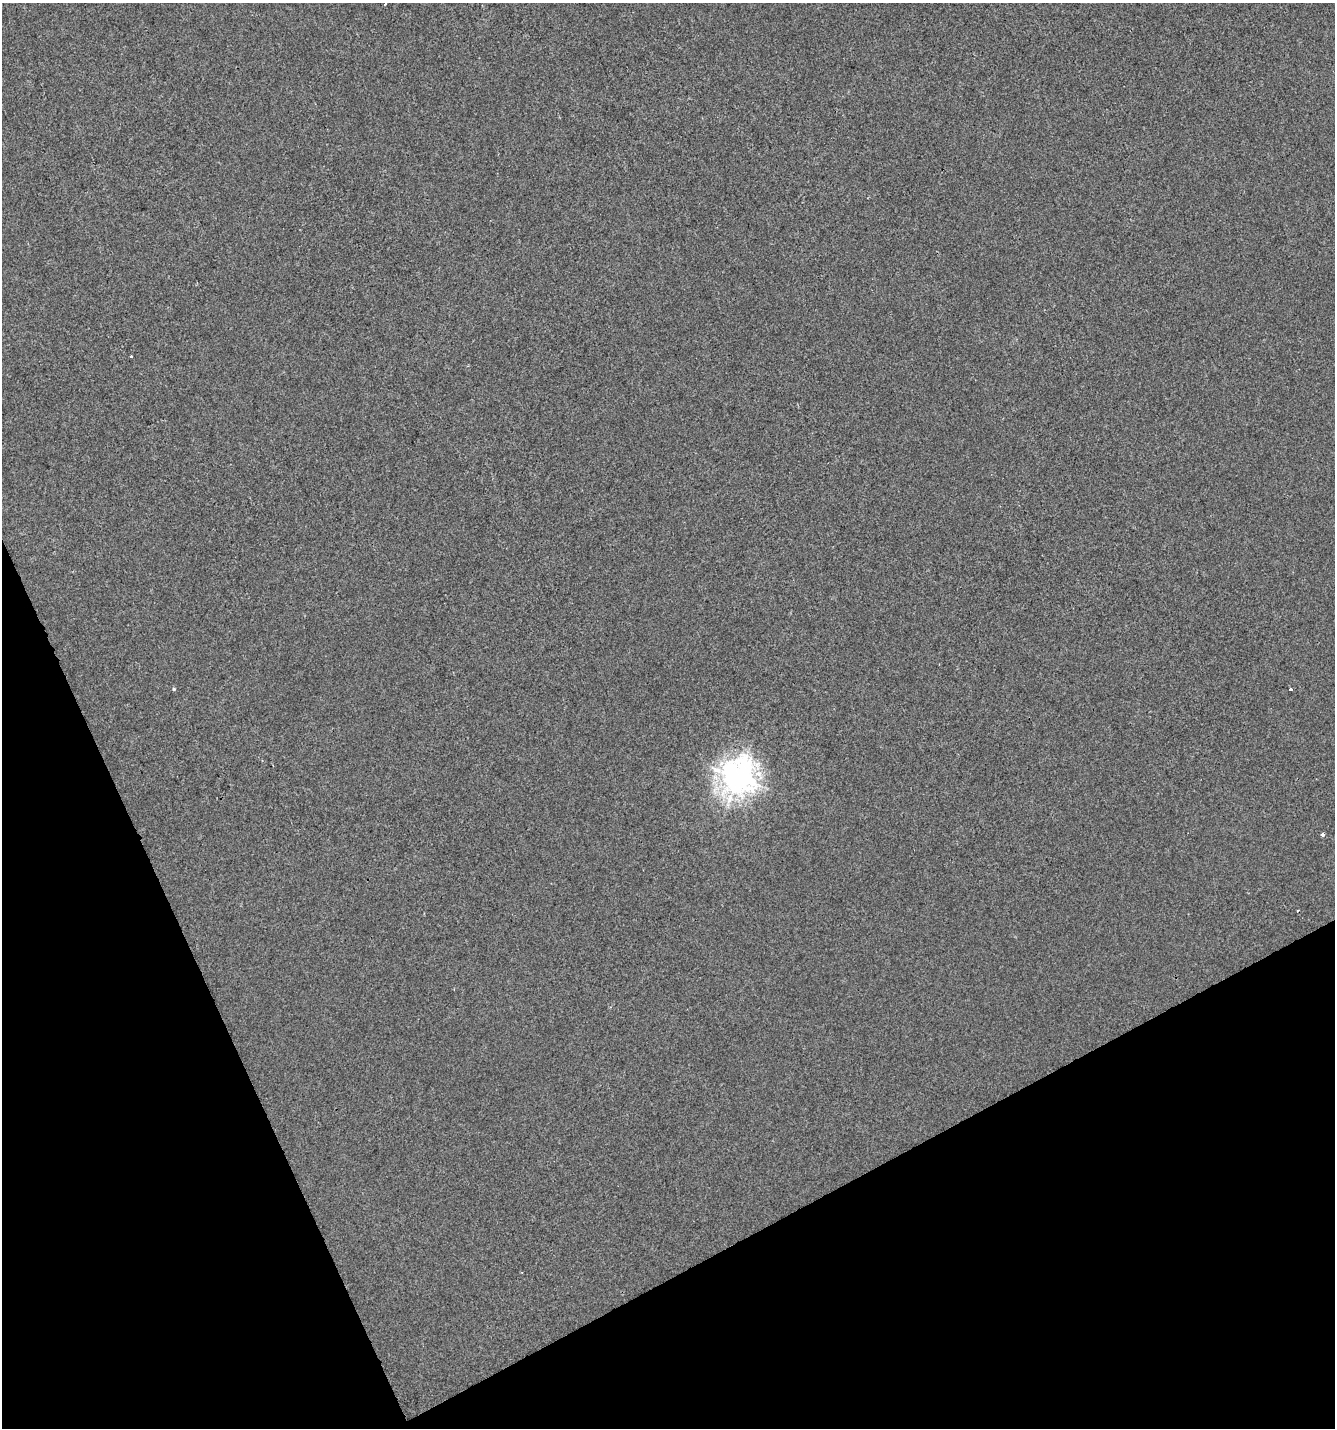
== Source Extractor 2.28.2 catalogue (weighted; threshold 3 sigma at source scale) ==
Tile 14 of 4 x 4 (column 2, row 4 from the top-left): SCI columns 1428-2760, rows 3-1428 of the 5579 x 5708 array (HDU 1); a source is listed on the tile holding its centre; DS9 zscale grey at full resolution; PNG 1337 x 1430 px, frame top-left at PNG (2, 3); no overlay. Shown black and unused: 22% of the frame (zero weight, under 2 of 3 exposures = <1% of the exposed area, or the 3 px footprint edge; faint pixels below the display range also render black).
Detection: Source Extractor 2.28.2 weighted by HDU 2 'WHT'; one run over the whole footprint, this tile lists its part. Background 9.99e-06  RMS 0.0042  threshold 0.0187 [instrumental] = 3 sigma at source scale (4.5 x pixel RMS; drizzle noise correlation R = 1.50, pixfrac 1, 0.0396/0.0396 arcsec/px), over >= 5 px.
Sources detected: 6; all 6 listed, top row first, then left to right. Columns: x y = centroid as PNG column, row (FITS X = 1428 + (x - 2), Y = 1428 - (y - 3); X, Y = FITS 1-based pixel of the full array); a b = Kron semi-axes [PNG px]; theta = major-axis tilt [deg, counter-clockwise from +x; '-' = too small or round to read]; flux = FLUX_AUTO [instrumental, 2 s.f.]
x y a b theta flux
385 4 3 2 - 0.72
131 356 3 2 - 0.6
174 689 5 4 - 0.54
1291 689 3 3 - 1
738 778 12 11 - 490
1323 834 3 3 - 4.3